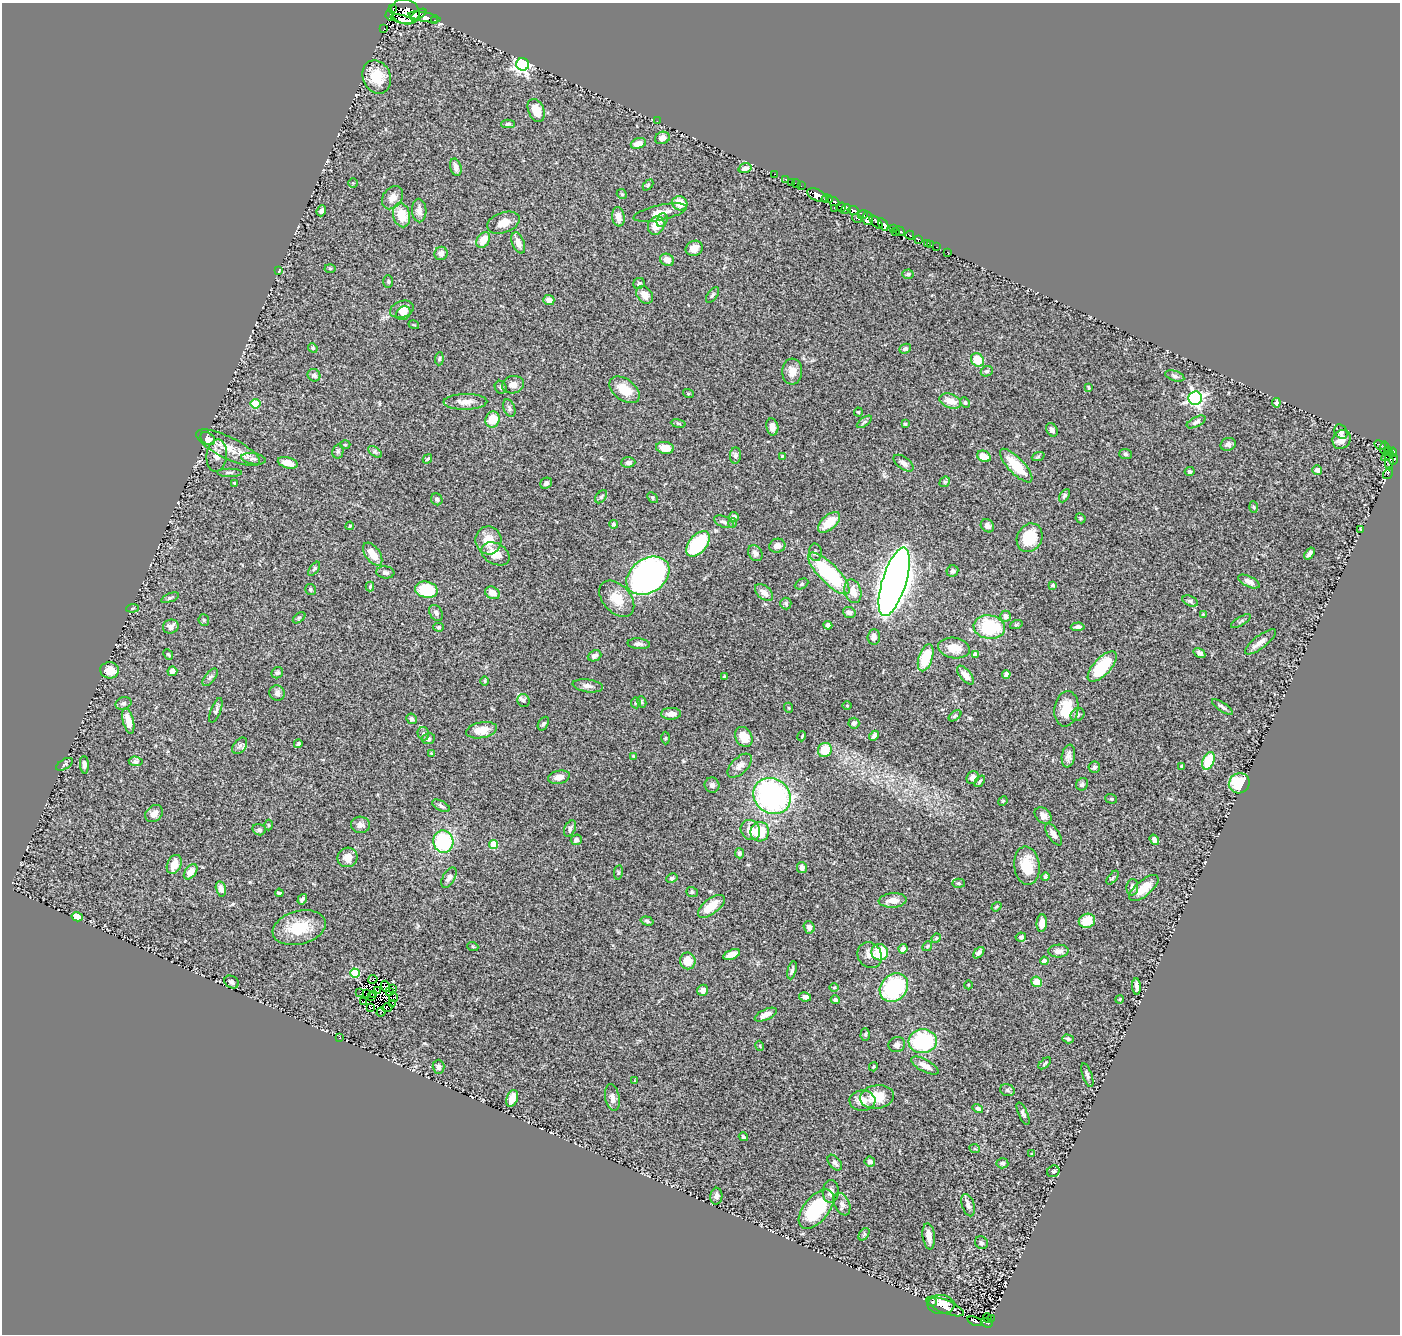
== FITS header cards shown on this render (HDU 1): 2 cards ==
NAXIS1  =                 1398
NAXIS2  =                 1332

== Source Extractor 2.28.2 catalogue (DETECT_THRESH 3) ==
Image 1398 x 1332 px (HDU 1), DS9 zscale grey, 1 PNG px = 1 image px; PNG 1402 x 1336 px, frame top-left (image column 1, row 1332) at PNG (2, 3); each listed source drawn as its Kron ellipse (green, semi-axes under 4 px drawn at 4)
Background 0.627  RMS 0.039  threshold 0.116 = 3 sigma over >= 5 px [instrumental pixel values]
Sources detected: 392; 14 with non-positive FLUX_AUTO (blend fragments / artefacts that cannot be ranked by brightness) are neither listed nor drawn; the other 378 listed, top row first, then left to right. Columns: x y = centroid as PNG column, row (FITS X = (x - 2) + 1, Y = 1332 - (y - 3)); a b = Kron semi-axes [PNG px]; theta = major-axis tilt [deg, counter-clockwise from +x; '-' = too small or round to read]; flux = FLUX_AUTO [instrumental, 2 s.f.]
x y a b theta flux
393 9 3 2 - 40
405 11 14 12 -21 990
390 15 5 2 - 20
419 15 9 4 33 470
424 17 16 4 -10 800
402 19 12 4 -13 330
434 20 3 3 - 48
384 28 3 2 - 0.62
523 64 6 6 - 790
377 77 17 14 -68 63
536 110 12 7 -67 35
657 121 2 2 - 5.7
508 124 6 4 3 5.7
662 138 7 6 - 16
638 143 8 5 18 29
456 167 9 5 -74 11
745 168 6 4 16 10
775 174 3 2 - 23
786 179 3 2 - 16
791 182 3 2 - 2.4
353 183 4 4 - 2.4
797 184 4 2 - 10
648 185 6 4 46 3.2
801 186 2 2 - 4.2
622 194 5 4 - 2.9
817 195 10 5 -27 570
392 198 13 9 54 18
827 199 5 3 - 120
834 202 6 3 -25 240
680 203 8 7 - 40
841 207 5 4 - 77
835 208 3 2 - 4.1
846 209 6 4 30 100
853 210 5 4 - 320
321 211 6 4 70 7.7
419 211 12 7 -88 17
660 213 27 7 12 29
863 214 5 4 - 110
401 215 12 8 -76 50
618 217 10 6 -80 18
857 218 5 3 - 43
868 218 6 5 - 350
662 220 7 5 69 6.5
876 222 8 3 -45 35
503 223 17 10 19 25
883 224 7 3 -56 160
656 225 10 8 59 37
893 228 3 3 - 86
900 231 6 3 -38 19
896 232 3 2 - 19
910 235 4 3 - 24
918 239 4 3 - 23
483 240 8 6 57 38
518 243 11 6 -69 18
927 243 4 3 - 20
931 245 3 2 - 4.2
937 247 3 2 - 11
694 248 8 7 - 26
947 252 2 2 - 2.1
441 253 7 6 - 11
667 260 7 6 - 17
330 268 5 3 - 2.9
279 271 3 2 - 1.7
908 274 5 4 - 3.5
388 281 6 5 - 4.1
639 283 6 5 - 5.5
645 295 10 7 -51 22
712 295 9 5 53 5.3
549 300 5 5 - 16
402 309 12 8 18 25
403 313 7 6 - 14
414 325 5 3 - 2.3
313 348 5 4 - 2.9
905 349 6 4 25 7
439 359 6 4 85 4.2
977 360 7 6 - 59
792 371 13 10 87 24
987 371 6 5 - 5.7
314 375 6 6 - 7.2
1175 376 10 5 -17 6.3
513 385 11 8 13 16
501 387 7 5 -61 6.2
1088 387 3 2 - 2.8
625 390 17 10 -37 50
688 393 5 3 - 2.6
1195 398 7 6 - 640
950 401 11 7 -20 30
465 402 22 8 1 25
965 403 5 4 - 3.5
1276 403 5 4 - 7.3
256 404 5 4 - 84
509 408 9 5 -69 7
858 412 4 4 - 2.6
492 419 8 7 - 56
864 422 9 4 35 5.4
1196 422 10 5 25 8.4
678 424 7 4 -9 3.8
905 424 3 3 - 2.6
772 427 8 6 -80 14
1052 430 7 5 -61 10
1341 432 7 6 - 8.6
208 439 8 5 -36 30
1342 439 10 8 55 24
1228 444 8 6 23 8.6
345 445 5 3 - 2.5
1380 445 6 3 -27 73
228 448 35 10 -26 55
665 448 9 6 -9 25
1385 448 6 4 84 100
338 451 7 5 77 6.1
1388 451 4 3 - 64
375 452 8 4 -36 5.7
1393 452 4 4 - 150
1126 454 6 5 - 4.7
735 455 8 5 85 6.6
217 456 16 10 85 23
782 456 4 3 - 2.2
984 456 7 5 -28 31
1387 456 7 3 38 170
1038 457 7 4 20 3.3
253 459 12 5 -9 11
427 459 5 3 - 4.4
1394 460 5 4 - 80
1389 461 9 4 89 25
628 462 7 5 4 9.2
288 463 10 5 -15 25
903 463 11 6 -35 9.7
1016 466 22 8 -46 71
1317 470 5 4 - 12
1190 471 5 4 - 5.4
229 472 12 4 0 5
1388 473 6 2 57 1.7
945 482 5 4 - 4.1
235 483 3 3 - 3.5
546 483 6 5 - 7.5
1065 496 7 4 60 6.7
601 497 7 4 54 4.5
652 498 6 4 -46 3.4
437 499 6 5 - 6.1
1254 507 6 4 -87 3.2
734 517 5 5 - 9.3
1080 518 5 4 - 5
724 522 10 5 -23 7.7
829 522 13 7 42 49
733 523 5 3 - 2
613 524 4 3 - 3.6
350 526 4 3 - 2.8
987 526 7 6 - 11
1361 530 4 3 - 2.5
1030 538 15 12 62 74
488 540 14 13 - 41
698 544 15 9 50 200
777 546 8 7 - 12
815 552 9 6 -81 7.6
755 553 8 6 -57 11
1309 553 6 4 54 8.9
373 554 13 7 -54 34
495 554 15 10 -28 38
314 569 8 4 53 4.7
952 571 6 5 - 7.5
385 572 9 6 -7 6.9
829 573 28 9 -45 260
648 576 23 17 34 820
894 582 36 12 73 4500
1249 582 11 5 -26 13
801 584 7 5 27 4.1
1053 585 4 3 - 5.5
370 586 5 4 - 2.6
310 589 5 5 - 4.3
426 590 11 8 -12 110
853 591 12 8 -75 28
764 592 10 6 -39 18
492 593 8 6 -26 19
170 598 9 4 21 5.1
617 599 21 13 -48 50
1190 601 8 5 -23 6
786 603 6 5 - 5.1
133 608 6 4 7 3.6
436 613 9 6 -58 7.7
849 613 6 5 - 11
1203 614 4 4 - 2.5
1006 616 5 5 - 9.5
299 618 7 4 37 3.6
204 620 6 5 - 3.8
1241 621 11 3 31 3.9
828 625 4 4 - 10
1016 625 6 4 19 3.2
171 626 8 7 - 13
439 627 5 4 - 3.8
989 627 15 11 -8 140
1078 627 7 4 3 7.4
874 637 8 6 86 10
1261 642 19 6 37 18
639 644 11 5 -4 8.6
954 648 16 10 -10 38
1199 653 6 4 -32 8.3
168 655 5 4 - 3.3
975 655 4 4 - 16
594 656 7 5 23 8.2
926 658 14 7 71 87
1102 666 19 8 47 130
110 670 9 8 - 31
172 671 5 5 - 13
277 673 6 5 - 4.6
1006 674 4 4 - 11
965 675 11 5 -50 20
725 676 3 3 - 2.6
210 677 10 5 52 6.8
485 681 5 3 - 2.4
588 686 15 6 -8 11
277 693 8 7 - 8.5
524 701 7 6 - 5.5
642 702 6 4 -81 3.8
124 703 8 6 24 6.5
636 703 5 5 - 3.5
847 706 5 3 - 2
1222 707 12 4 -34 7.2
789 708 5 3 - 2.4
1066 709 18 12 82 67
216 710 13 5 69 7.4
671 714 10 6 2 18
1078 715 7 6 - 6.5
955 716 7 4 37 3.2
412 719 5 5 - 6.3
128 721 13 5 -76 34
854 723 5 5 - 7.4
543 724 7 5 60 4.9
482 730 15 8 11 30
423 734 7 5 -75 5.7
802 736 5 3 - 2.2
874 736 6 4 46 6.5
744 737 10 8 -62 40
666 738 6 4 88 3.1
428 739 7 5 10 6.8
298 744 4 3 - 4
240 746 9 6 51 8.6
825 750 7 6 - 54
431 754 4 3 - 2.8
633 756 4 3 - 2.3
1068 756 11 6 81 14
136 761 7 5 -5 6.2
1208 761 9 5 68 94
65 764 9 5 32 5.1
84 765 9 4 -87 8.8
740 766 15 8 44 16
1182 766 3 3 - 2.6
1094 767 6 5 - 5.2
559 777 11 6 13 16
973 778 7 5 53 11
980 781 6 4 50 4
1239 783 10 10 - 91
1082 784 6 5 - 6.9
712 785 7 7 - 7.6
772 796 19 17 -37 580
1111 799 6 4 -19 3.7
1003 801 5 4 - 2.7
441 806 9 5 -28 6.8
154 814 9 7 41 16
1043 815 9 7 -44 14
268 825 5 3 - 2.4
360 825 9 8 - 12
570 828 8 5 65 7.5
259 830 7 5 -14 6.2
750 830 10 9 - 25
760 832 9 9 - 67
1054 834 12 5 -57 12
576 840 5 5 - 8.8
1154 840 5 4 - 9.1
443 842 11 10 - 190
494 844 4 4 - 66
739 853 5 4 - 5.1
348 857 10 9 - 29
174 864 10 7 66 28
1027 866 19 12 -83 59
802 867 6 5 - 10
191 872 8 5 51 21
618 872 7 4 82 3.8
1045 876 4 4 - 3.6
449 878 11 6 60 10
672 878 6 4 28 5.9
1112 878 8 4 51 4
959 883 6 4 -3 3.9
1132 887 8 6 86 12
1144 888 18 8 40 35
221 889 8 5 -77 13
692 892 6 4 -21 4.1
279 893 4 3 - 4.4
302 899 5 4 - 6.6
893 900 14 7 3 26
711 906 16 7 38 52
997 907 5 3 - 3.5
77 917 6 4 -15 32
647 921 6 4 -17 5
1087 921 8 7 - 52
1042 923 9 5 85 25
809 927 6 5 - 9.5
299 928 27 16 14 84
1021 937 5 4 - 4.8
936 938 5 4 - 3.5
927 946 5 4 - 3.2
473 947 5 3 - 2.8
903 949 4 4 - 13
1058 951 10 6 1 13
880 952 8 8 - 79
979 953 7 4 47 8.2
732 954 9 5 21 17
870 955 13 11 -57 20
688 961 8 8 - 37
1044 961 4 4 - 17
792 970 9 4 76 6.7
355 973 5 4 - 130
373 979 5 2 - 4.6
232 982 7 6 - 5.8
1037 982 5 5 - 34
968 985 4 3 - 2.1
385 986 6 3 -74 2.8
1136 986 8 3 -86 10
834 988 5 3 - 2.8
894 988 15 12 44 230
393 989 4 2 - 3.3
703 990 6 5 - 12
377 991 4 2 - 1.7
360 992 3 2 - 3.8
390 992 4 2 - 0.17
366 994 3 2 - 2
374 994 4 2 - 3.1
371 996 2 2 - 1.1
805 997 6 4 -10 9.9
394 998 4 2 - 7.3
1120 999 4 3 - 2.2
835 1000 4 4 - 8.8
364 1002 3 2 - 8.1
392 1003 2 2 - 1.6
370 1008 2 2 - 3.9
387 1008 5 3 - 0.9
381 1012 4 2 - 16
766 1015 12 5 26 17
865 1035 6 4 88 3.6
340 1038 3 2 - 1.7
1068 1039 6 4 -17 4.1
923 1041 14 12 5 220
897 1045 8 7 - 11
760 1046 5 3 - 2
1045 1063 7 3 41 3.7
925 1066 15 6 -28 22
439 1067 7 6 - 8
873 1067 5 3 - 2.7
1087 1075 12 4 -71 7.3
634 1081 3 2 - 1.7
1007 1090 7 5 -17 5.7
877 1097 17 11 8 65
512 1098 9 5 71 30
612 1098 13 7 -80 14
862 1101 13 10 -2 31
978 1109 5 4 - 5.4
1023 1114 12 4 -66 6.7
743 1137 5 4 - 4.4
975 1149 5 3 - 2.9
1032 1154 4 4 - 2.4
870 1162 5 5 - 8.6
835 1163 9 5 -50 7.5
1002 1163 6 5 - 5.7
1053 1171 6 5 - 5.4
831 1191 11 8 88 13
716 1196 8 6 85 9.9
842 1204 12 7 -67 11
968 1205 11 6 -71 10
816 1209 23 12 51 170
864 1234 7 4 55 4.1
929 1236 13 6 -83 21
981 1243 7 6 - 5.9
932 1302 4 4 - 3.3
941 1304 13 9 -2 27
945 1307 20 6 -22 24
987 1318 5 2 - 18
991 1319 3 2 - 7.2
975 1321 8 3 -21 52
987 1323 6 4 -20 33
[14 non-positive-flux detections neither listed nor drawn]